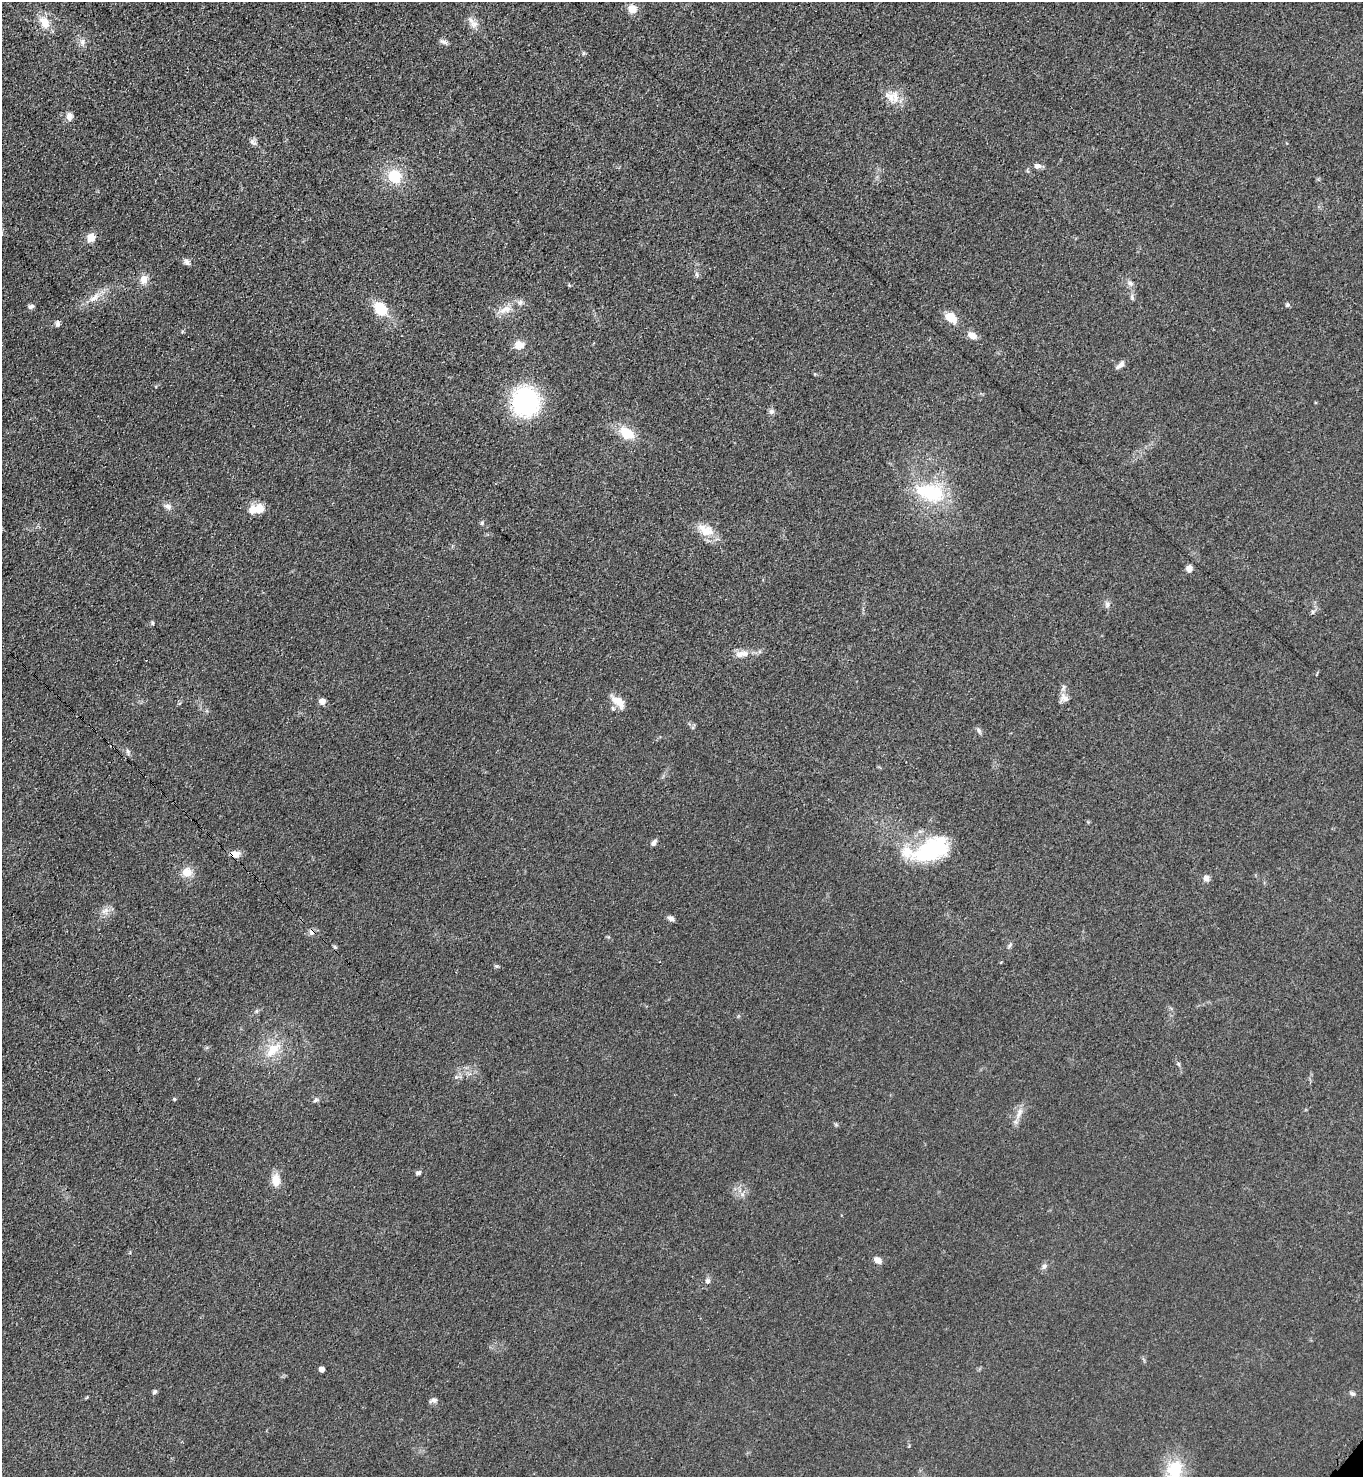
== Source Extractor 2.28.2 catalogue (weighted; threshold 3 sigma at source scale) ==
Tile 11 of 4 x 4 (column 3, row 3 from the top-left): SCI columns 3095-4455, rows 1542-3016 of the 6048 x 6031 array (HDU 1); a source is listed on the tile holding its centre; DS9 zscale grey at full resolution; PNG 1365 x 1479 px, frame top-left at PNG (2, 2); no overlay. Shown black and unused: <1% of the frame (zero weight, under 3 of 4 exposures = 7% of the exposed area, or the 3 px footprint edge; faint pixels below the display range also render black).
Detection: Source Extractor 2.28.2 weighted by HDU 2 'WHT'; one run over the whole footprint, this tile lists its part. Background 0.0644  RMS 0.0073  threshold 0.0327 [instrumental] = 3 sigma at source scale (4.5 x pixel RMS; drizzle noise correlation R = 1.50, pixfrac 1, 0.05/0.05 arcsec/px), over >= 5 px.
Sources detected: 75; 1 cosmic-ray / hot-pixel residue — not listed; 2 inside a brighter listed object's ellipse — not listed separately; the other 72 listed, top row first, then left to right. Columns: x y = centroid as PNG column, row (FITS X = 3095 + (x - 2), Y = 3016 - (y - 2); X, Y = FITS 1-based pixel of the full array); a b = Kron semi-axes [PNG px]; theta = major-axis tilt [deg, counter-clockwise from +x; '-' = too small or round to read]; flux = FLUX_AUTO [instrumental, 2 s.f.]
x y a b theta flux
632 9 9 8 - 7.8
45 22 19 12 -57 11
474 24 12 9 3 4.8
82 42 9 6 88 3.2
444 42 13 5 -30 2.2
583 53 6 4 90 1
891 97 14 11 85 8.3
69 116 9 7 90 4.2
253 142 11 6 -39 2.3
1037 166 9 7 -11 3.2
395 176 15 14 - 21
91 238 8 7 - 8.8
187 262 11 6 -37 2.5
697 274 8 4 -81 1.4
143 280 10 9 - 6.6
1130 283 10 5 -45 2.2
94 298 18 7 41 7.1
1132 298 8 5 -65 1.7
1287 305 5 5 - 1.3
31 306 7 5 16 2.1
380 309 11 9 -55 26
505 309 20 10 19 8.4
951 318 16 10 -41 10
58 324 8 5 -89 2.1
972 335 10 7 -28 5.9
519 345 11 9 -10 7.6
1120 365 12 5 39 3.5
525 402 23 22 - 110
771 411 7 7 - 2.3
627 433 20 13 -33 16
930 492 44 23 -14 45
168 506 11 7 -28 3.2
256 509 20 11 10 9.5
482 523 6 5 - 1.2
705 530 26 14 -28 12
1189 568 6 6 - 5.1
1107 604 9 6 88 2.3
1313 612 6 5 - 1.5
152 623 6 4 -90 0.96
740 655 13 10 34 4.9
1065 698 15 7 -52 4.4
322 701 6 6 - 4.9
618 702 23 10 -43 8.8
978 730 8 5 -55 1.9
128 751 7 6 - 1.8
654 843 8 5 53 2.2
930 850 48 21 17 70
235 854 12 8 -8 5.2
187 872 11 10 - 9.1
1206 878 7 7 - 3.2
105 911 13 5 31 3.5
671 918 9 6 -22 2.3
1010 945 8 4 46 1.5
335 947 6 4 -44 1.1
256 1011 5 5 - 1.3
273 1050 28 14 44 18
1179 1064 7 4 -70 1.1
456 1077 6 5 - 1.5
174 1099 4 4 - 0.75
315 1100 8 5 40 1.6
1020 1111 8 7 - 3.5
418 1173 7 5 10 1.5
276 1180 15 10 -86 8.9
742 1194 7 5 0 1.9
878 1260 9 6 -38 4.4
1044 1266 8 6 45 2.2
708 1281 7 6 - 2.3
321 1369 4 4 - 6.1
154 1392 7 5 55 1.6
1352 1393 7 6 - 1.6
433 1400 10 6 10 2.4
1174 1471 37 21 74 31
Overlapping masked pixels (flux is a lower limit): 1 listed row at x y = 235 854
Isophote crosses this tile's border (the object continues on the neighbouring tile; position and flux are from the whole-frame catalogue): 1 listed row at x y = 1174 1471
Unlisted compact peaks at least as high as the median listed source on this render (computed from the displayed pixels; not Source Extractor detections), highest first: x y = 497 966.